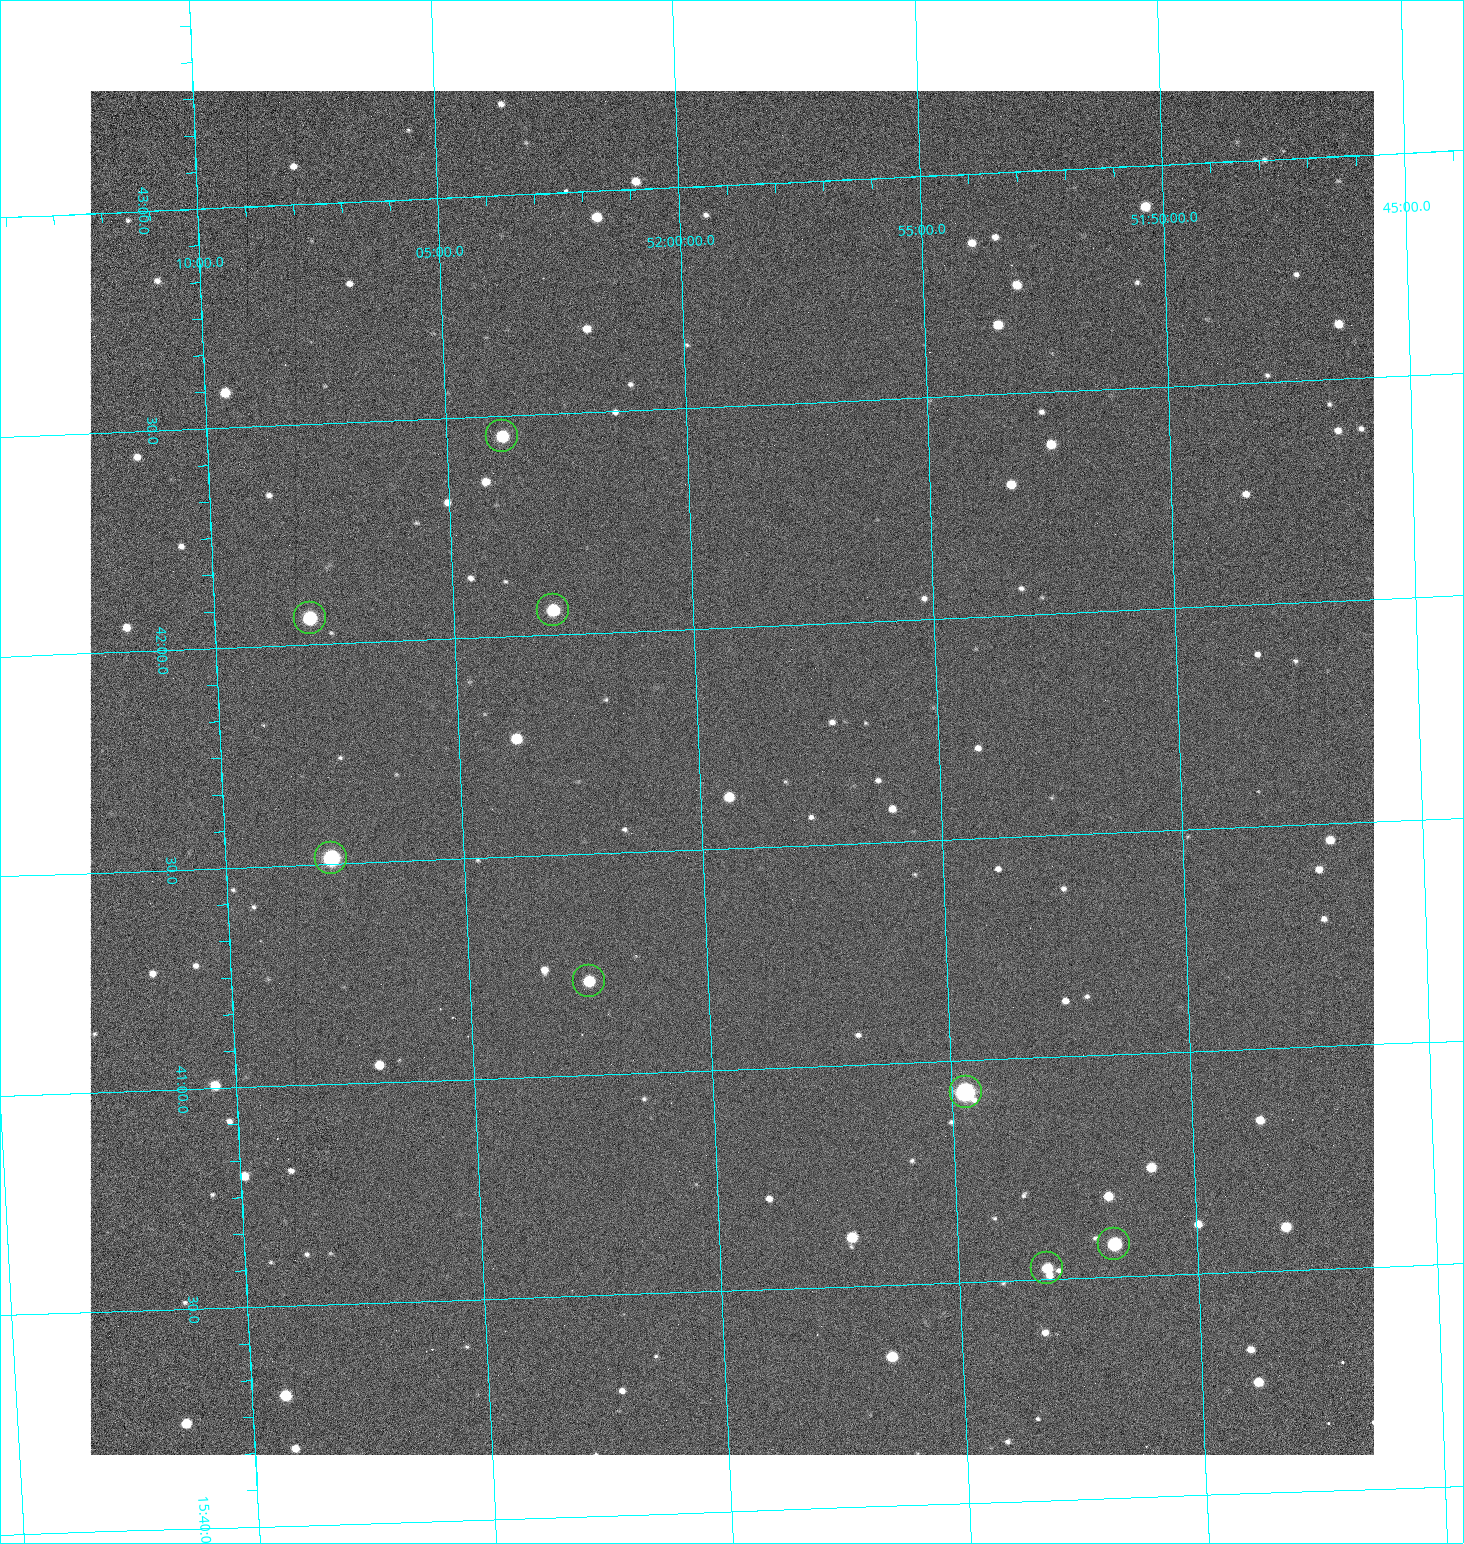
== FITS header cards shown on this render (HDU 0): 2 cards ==
NAXIS1  =                 1284 /fastest changing axis
NAXIS2  =                 1364 /next to fastest changing axis

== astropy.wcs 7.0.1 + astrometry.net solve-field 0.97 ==
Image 1284 x 1364 px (HDU 0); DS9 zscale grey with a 90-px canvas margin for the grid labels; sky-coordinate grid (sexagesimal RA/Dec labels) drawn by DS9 from the SOLVED WCS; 8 Tycho-2 reference stars matched to detected sources circled (green)
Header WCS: RA---TAN/DEC--TAN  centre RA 15:41:40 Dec +51:59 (235.42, +51.99 deg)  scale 1.26 arcsec/px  FOV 26.9' x 28.5'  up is +92 deg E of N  parity flipped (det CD > 0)
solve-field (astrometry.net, Tycho-2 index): VERIFIED the header's WCS against the Tycho-2 star catalogue (8 matches, 0 conflicts) and refined it, rather than solving blind
Solved WCS: RA---TAN-SIP/DEC--TAN-SIP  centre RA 15:41:40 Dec +51:59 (235.42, +51.99 deg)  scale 1.25 arcsec/px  FOV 26.8' x 28.5'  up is +92 deg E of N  parity flipped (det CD > 0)
The solver's refit moves the header's centre by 0.74 arcsec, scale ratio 0.998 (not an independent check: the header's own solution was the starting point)
Tycho-2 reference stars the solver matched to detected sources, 8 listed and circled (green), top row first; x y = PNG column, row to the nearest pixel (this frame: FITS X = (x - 90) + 1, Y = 1364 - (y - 91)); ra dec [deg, ICRS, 3 dp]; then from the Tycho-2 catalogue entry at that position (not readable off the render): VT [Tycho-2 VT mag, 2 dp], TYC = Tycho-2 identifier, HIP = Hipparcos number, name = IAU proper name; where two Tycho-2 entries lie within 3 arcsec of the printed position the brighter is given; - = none
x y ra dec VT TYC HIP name
502 436 235.614 +52.064 11.61 3489-1132-1 - -
553 610 235.514 +52.049 11.19 3489-1407-1 - -
310 618 235.515 +52.133 11.12 3489-1380-1 - -
331 858 235.378 +52.130 9.31 3489-1322-1 76850 -
589 981 235.303 +52.042 11.52 3489-958-1 - -
966 1092 235.232 +51.912 9.59 3489-824-1 - -
1114 1244 235.143 +51.862 10.97 3489-1016-1 - -
1047 1268 235.131 +51.886 12.29 3489-908-1 - -